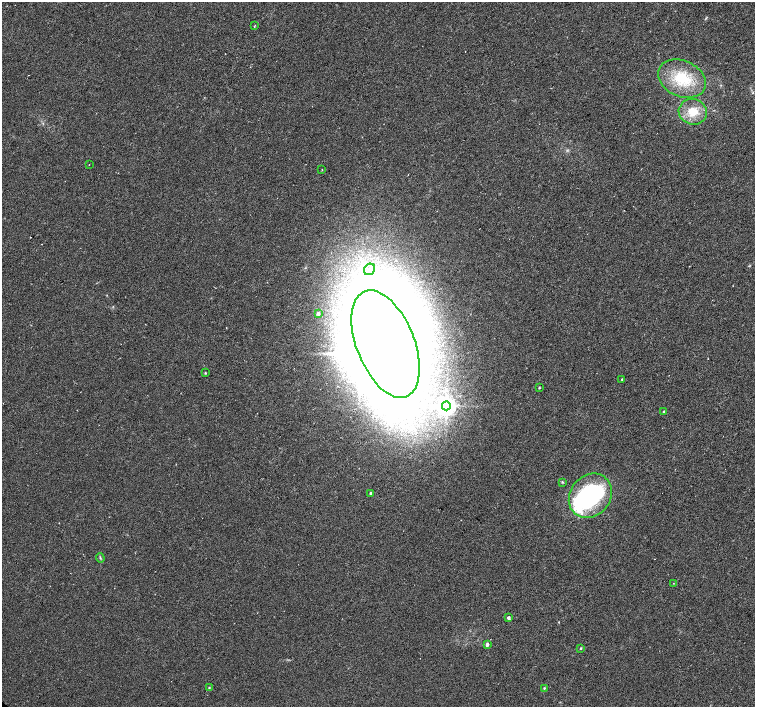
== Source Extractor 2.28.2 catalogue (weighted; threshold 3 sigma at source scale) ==
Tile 10 of 4 x 4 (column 2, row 3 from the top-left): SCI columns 1507-3012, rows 1566-2975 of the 6024 x 6018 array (HDU 1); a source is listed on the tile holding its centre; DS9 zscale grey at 2 x 2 block average (1 PNG px = mean of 2 x 2 image px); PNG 757 x 709 px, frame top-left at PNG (2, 2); each listed source drawn as its Kron ellipse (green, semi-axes under 4 px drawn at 4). Shown black and unused: <1% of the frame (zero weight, under 3 of 6 exposures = <1% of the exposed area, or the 3 px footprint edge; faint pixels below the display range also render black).
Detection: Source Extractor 2.28.2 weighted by HDU 2 'WHT'; one run over the whole footprint, this tile lists its part. Background 0.00247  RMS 0.0037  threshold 0.0151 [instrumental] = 3 sigma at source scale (4.09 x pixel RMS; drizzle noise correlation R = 1.36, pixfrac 0.8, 0.0396/0.0396 arcsec/px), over >= 5 px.
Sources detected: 27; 4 inside a brighter object's white glare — neither listed nor drawn; the other 23 listed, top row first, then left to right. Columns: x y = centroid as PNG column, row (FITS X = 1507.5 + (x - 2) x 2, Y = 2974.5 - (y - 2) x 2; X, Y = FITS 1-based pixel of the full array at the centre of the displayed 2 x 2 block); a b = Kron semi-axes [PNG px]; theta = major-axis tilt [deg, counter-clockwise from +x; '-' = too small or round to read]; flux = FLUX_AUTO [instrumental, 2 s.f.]
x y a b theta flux
254 26 2 2 - 0.81
682 79 25 18 -25 32
693 112 14 12 -16 15
89 164 2 2 - 0.29
322 170 3 2 - 0.36
369 269 6 5 - 4.1
318 313 3 3 - 3.6
386 344 56 29 -68 2700
205 373 3 2 - 0.67
622 379 2 2 - 0.63
539 388 2 2 - 0.82
446 406 4 4 - 450
664 411 3 2 - 0.97
562 482 4 3 - 0.64
370 493 3 2 - 1.2
590 496 23 20 49 110
100 558 5 3 - 0.87
673 583 2 2 - 0.31
508 618 2 2 - 2.9
487 644 2 2 - 4.5
581 648 3 2 - 0.82
209 688 3 2 - 0.59
544 688 3 3 - 0.65
Diffuse or blended objects may show on this block-average render without a row.